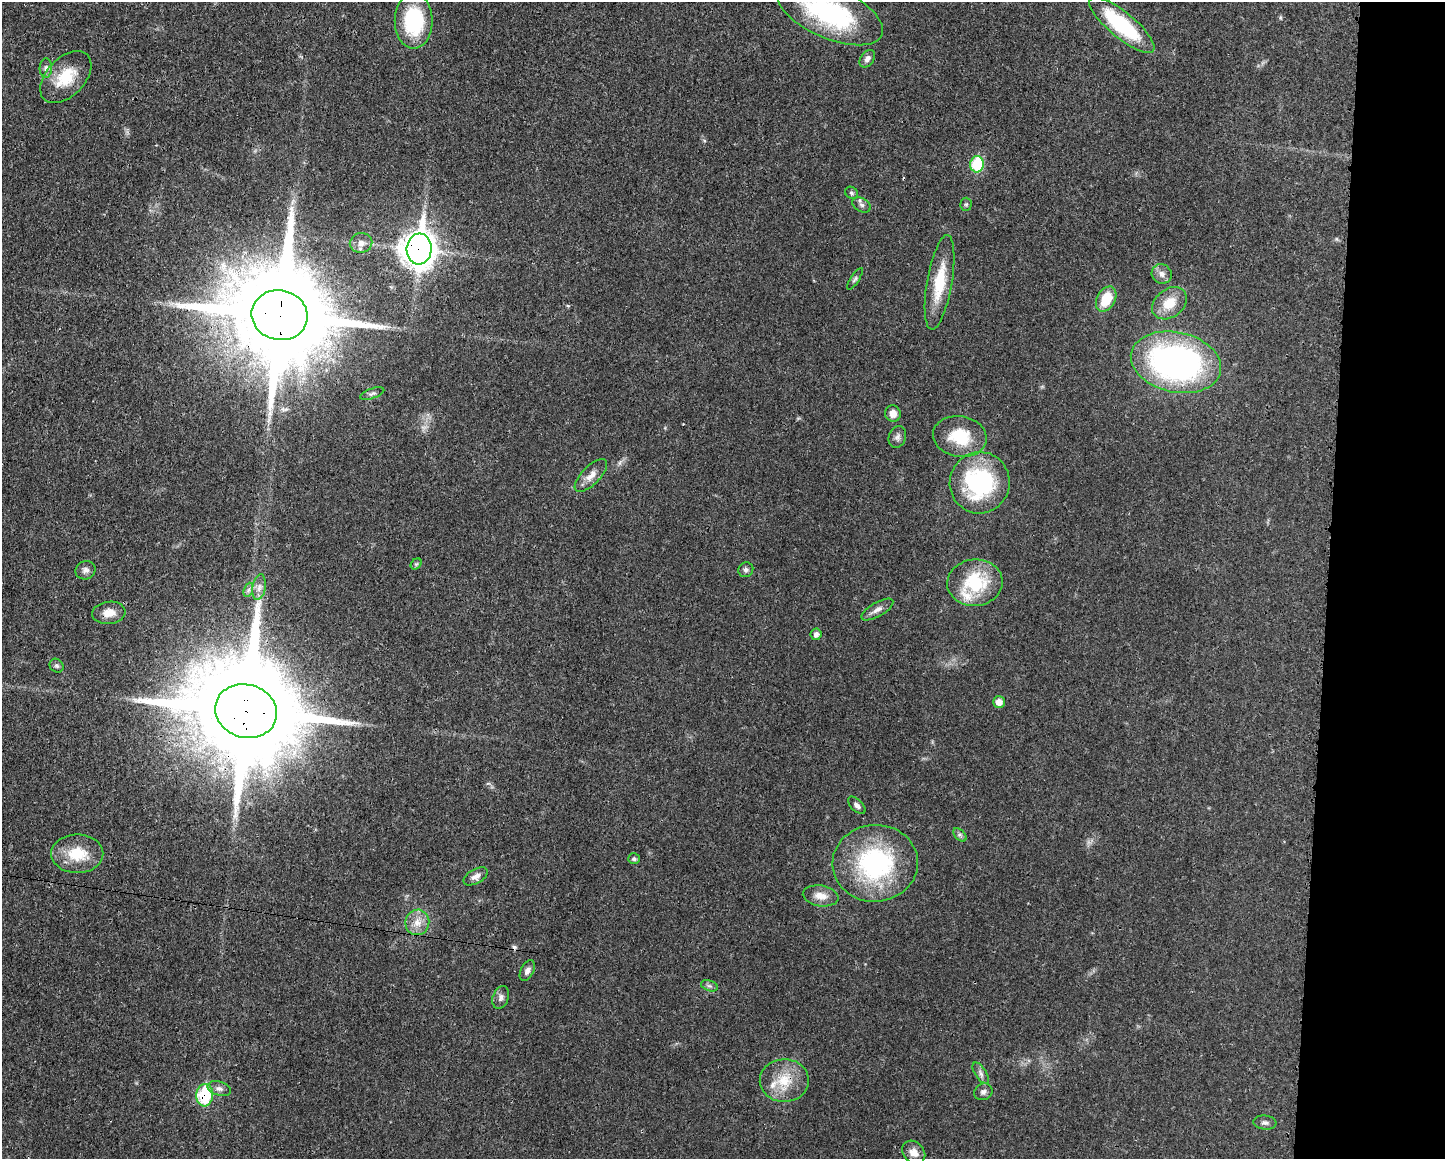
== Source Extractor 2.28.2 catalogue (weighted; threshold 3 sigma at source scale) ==
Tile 9 of 3 x 4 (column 3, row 3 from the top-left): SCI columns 3000-4442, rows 1166-2322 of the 4674 x 4642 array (HDU 1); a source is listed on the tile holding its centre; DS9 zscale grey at full resolution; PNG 1447 x 1161 px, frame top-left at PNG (2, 2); each listed source drawn as its Kron ellipse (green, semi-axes under 4 px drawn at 4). Shown black and unused: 8% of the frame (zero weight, under 3 of 4 exposures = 1% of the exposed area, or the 3 px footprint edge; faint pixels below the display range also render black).
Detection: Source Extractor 2.28.2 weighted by HDU 2 'WHT'; one run over the whole footprint, this tile lists its part. Background 0.021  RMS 0.0023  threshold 0.0102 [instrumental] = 3 sigma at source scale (4.5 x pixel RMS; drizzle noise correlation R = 1.50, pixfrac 1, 0.05/0.05 arcsec/px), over >= 5 px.
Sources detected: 59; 2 cosmic-ray / hot-pixel residue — neither listed nor drawn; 2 inside a brighter listed object's ellipse — not listed separately; the other 55 listed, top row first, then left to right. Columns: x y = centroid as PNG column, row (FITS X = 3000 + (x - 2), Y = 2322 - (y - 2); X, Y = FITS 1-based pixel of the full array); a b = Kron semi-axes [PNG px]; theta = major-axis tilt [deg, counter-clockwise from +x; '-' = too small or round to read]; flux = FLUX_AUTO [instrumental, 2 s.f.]
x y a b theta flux
830 12 57 25 -24 31
414 21 28 19 90 18
1122 25 41 13 -39 19
867 59 10 6 53 1
46 68 10 6 89 0.87
66 77 31 19 46 7.5
977 164 8 7 - 12
852 193 7 5 -33 0.44
966 204 6 5 - 0.38
862 205 10 6 -31 0.76
361 243 11 10 - 1.5
419 249 15 12 84 320
1162 274 10 9 - 1.3
855 279 12 4 58 0.58
939 282 48 12 80 8.4
1106 299 13 9 61 6.5
1169 303 19 14 38 4.6
280 315 28 25 -14 6300
1176 362 46 30 -12 74
372 394 13 5 20 0.61
893 414 8 7 - 1.8
960 436 27 20 -10 9.1
897 437 11 8 68 0.96
591 475 21 9 45 2.2
980 483 31 30 - 28
416 564 6 4 43 0.4
85 570 10 9 - 0.99
746 570 8 7 - 0.7
975 583 28 23 6 13
259 587 13 6 80 1.3
248 590 7 4 71 0.52
877 610 18 7 30 1.3
109 613 17 11 7 2.7
816 634 6 5 - 0.89
57 666 7 6 - 0.58
999 702 6 6 - 1.7
246 711 31 26 -16 7000
857 805 11 6 -45 0.89
960 835 8 5 -45 0.54
77 854 26 19 0 7
634 859 6 5 - 0.5
875 863 43 38 4 33
476 876 13 7 29 1.3
821 896 18 10 -10 2.5
417 922 13 12 - 2.6
527 971 11 6 63 1
709 986 9 5 -18 0.58
501 997 12 8 72 0.93
981 1073 12 5 -57 0.86
784 1081 24 21 2 6.7
219 1089 12 7 -17 1
983 1092 9 8 - 0.93
205 1095 11 8 87 14
1265 1123 11 7 -6 0.81
914 1152 13 10 -44 2
Overlapping masked pixels (flux is a lower limit): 7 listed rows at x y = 419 249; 280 315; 591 475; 109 613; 246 711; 784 1081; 205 1095
Isophote crosses this tile's border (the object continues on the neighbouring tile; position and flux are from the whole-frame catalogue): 1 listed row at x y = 830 12